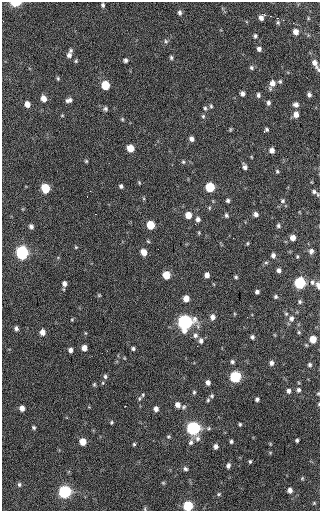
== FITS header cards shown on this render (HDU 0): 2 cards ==
NAXIS1  =                  318 / Axis length
NAXIS2  =                  509 / Axis length

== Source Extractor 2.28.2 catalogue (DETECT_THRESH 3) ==
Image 318 x 509 px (HDU 0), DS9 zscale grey, 1 PNG px = 1 image px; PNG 322 x 513 px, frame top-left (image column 1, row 509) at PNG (2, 2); no overlay
Background 41.9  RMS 7.5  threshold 22.4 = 3 sigma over >= 5 px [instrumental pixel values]
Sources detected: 143; all 143 listed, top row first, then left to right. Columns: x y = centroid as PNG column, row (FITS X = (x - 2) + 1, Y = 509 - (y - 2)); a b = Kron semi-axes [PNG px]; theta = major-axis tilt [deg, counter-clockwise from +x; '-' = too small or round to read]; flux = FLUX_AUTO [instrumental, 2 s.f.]
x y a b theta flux
16 3 6 3 2 15000
103 5 5 4 - 920
180 13 6 5 - 1200
261 18 5 5 - 2000
277 18 3 2 - 560
278 22 5 3 - 650
296 32 5 5 - 2900
255 36 5 4 - 870
166 41 6 5 - 900
259 49 5 4 - 1600
69 55 8 7 - 2400
171 57 5 4 - 850
126 60 5 5 - 1100
76 61 5 4 - 630
315 64 13 4 -62 2800
251 68 6 5 - 910
58 78 6 4 -70 680
280 81 5 4 - 740
272 84 9 6 67 3200
105 85 6 5 - 15000
242 94 5 4 - 1600
258 95 6 5 - 1100
309 95 5 4 - 1300
44 98 6 5 - 3800
69 100 8 5 18 1700
268 103 5 4 - 1200
27 104 6 5 - 3300
296 105 6 6 - 1700
211 106 5 4 - 760
205 108 6 5 - 910
105 109 6 6 - 1100
296 114 6 5 - 2900
62 115 5 3 - 420
203 116 6 5 - 830
122 119 5 4 - 600
230 129 6 3 82 520
266 130 4 3 - 830
191 139 6 5 - 1800
130 148 6 5 - 8000
272 150 5 5 - 2200
86 161 4 4 - 590
183 162 5 4 - 670
245 167 6 4 -65 1600
277 171 5 4 - 620
139 182 5 4 - 530
121 186 5 4 - 1100
210 187 6 6 - 21000
45 188 6 5 - 18000
90 191 2 2 - 250
314 192 8 5 -27 1400
228 200 4 4 - 930
283 201 7 6 - 980
95 214 3 2 - 560
256 214 5 5 - 1400
188 215 6 5 - 5300
226 215 5 5 - 930
198 219 6 5 - 1800
151 225 6 5 - 13000
31 226 6 5 - 1500
278 226 5 4 - 920
293 238 6 5 - 3100
148 241 5 4 - 570
247 243 5 3 - 460
76 247 4 4 - 470
311 251 6 5 - 1800
144 252 6 5 - 4700
22 253 7 6 - 70000
273 255 5 4 - 1600
297 257 4 4 - 520
266 262 6 4 0 660
279 270 5 4 - 1500
166 275 6 5 - 9100
207 275 5 5 - 2300
236 277 5 4 - 750
312 282 8 6 87 1800
300 283 6 6 - 43000
64 284 6 5 - 1900
318 285 10 5 -78 1800
257 292 4 4 - 1100
99 295 5 4 - 550
276 296 5 5 - 840
186 298 5 5 - 4400
300 302 6 5 - 850
286 314 5 5 - 670
212 317 6 6 - 2300
291 318 8 7 - 2100
72 319 5 3 - 500
185 322 8 7 - 120000
16 328 5 5 - 1300
42 332 6 5 - 3200
299 332 5 4 - 580
85 333 5 3 - 500
195 335 6 6 - 1400
252 337 5 4 - 1100
313 339 6 6 - 7200
201 341 7 6 - 1600
84 348 5 5 - 3300
133 349 5 4 - 1000
70 350 5 5 - 1700
232 362 5 5 - 990
271 363 6 6 - 1600
310 365 6 5 - 1100
105 376 7 5 -88 1000
235 377 6 6 - 44000
208 382 5 4 - 1900
94 384 5 4 - 640
298 390 7 6 - 1600
289 391 6 5 - 1600
194 392 5 4 - 720
318 393 5 4 - 640
143 395 6 5 - 840
212 396 5 5 - 780
257 399 5 4 - 1200
208 400 5 4 - 690
319 404 5 3 - 490
177 405 6 5 - 2500
125 406 2 2 - 370
183 407 7 5 34 930
22 408 6 5 - 2900
156 409 5 4 - 2000
111 422 5 4 - 570
240 424 4 3 - 650
34 427 5 4 - 830
193 428 7 6 - 90000
168 437 6 5 - 650
297 440 5 4 - 920
231 441 4 4 - 830
83 442 5 5 - 6700
191 442 8 6 76 1500
134 444 4 4 - 580
216 446 5 5 - 1600
250 461 4 4 - 730
228 466 7 5 74 1500
185 469 5 5 - 1100
302 478 6 4 46 680
163 483 4 4 - 510
19 484 6 4 -89 880
290 490 6 6 - 2000
65 492 6 6 - 67000
219 494 6 5 - 770
314 503 5 5 - 600
188 506 6 6 - 26000
145 509 6 3 -73 520
At the frame edge (FLAGS 8, measured only in part): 7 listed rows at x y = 16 3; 315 64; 318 285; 318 393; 319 404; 188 506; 145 509